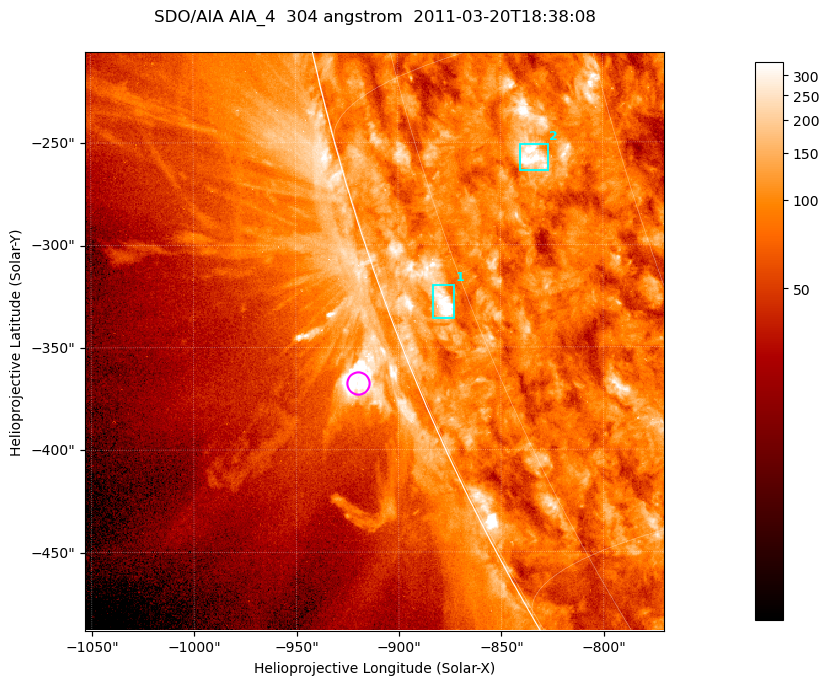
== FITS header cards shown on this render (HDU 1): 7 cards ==
TELESCOP= 'SDO/AIA '           / For AIA: SDO/AIA
INSTRUME= 'AIA_4   '           / For AIA: AIA_ATA1, AIA_ATA2, AIA_ATA3 or AIA_AT
WAVELNTH=                  304 / [angstrom] Wavelength
WAVEUNIT= 'angstrom'           / Wavelength unit: angstrom
DATE-OBS= '2011-03-20T18:38:08.139' / [ISO] Date when observation started; ISO 8
CTYPE1  = 'HPLN-TAN'           / CTYPE1; Typically HPLN
CTYPE2  = 'HPLT-TAN'           / CTYPE2; Typically HPLT

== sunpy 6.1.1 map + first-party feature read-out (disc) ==
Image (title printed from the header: SDO/AIA AIA_4  304 angstrom  2011-03-20T18:38:08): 471 x 471 px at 0.6 arcsec/px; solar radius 964 arcsec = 1606 px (partial field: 1.2% of the solar disc is inside the frame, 44% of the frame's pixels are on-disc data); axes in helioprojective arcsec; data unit not stated in the header (colour bar unlabelled)
Orientation: roll -0.132 deg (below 1 deg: not rotated)
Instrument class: DISC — disc imager (sunpy class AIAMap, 304 A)
Bright regions (active regions / flare kernels): reference = the on-disc median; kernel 5 px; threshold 5 sigma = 147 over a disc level ~85.9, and >= 1.15x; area >= 221 px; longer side >= 6 px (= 3.6 arcsec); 2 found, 2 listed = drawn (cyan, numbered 1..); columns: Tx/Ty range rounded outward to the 2 arcsec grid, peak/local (2 s.f.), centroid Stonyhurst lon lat
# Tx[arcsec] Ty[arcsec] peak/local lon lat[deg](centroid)
1 -884..-872 -336..-320 6.5 -78 -22
2 -840..-826 -264..-250 4.6 -66 -18
Off-limb structures (1.02-1.3 R_sun): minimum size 110 px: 10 found; the strongest spans PA ~110..115 deg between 1.02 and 1.04 R_sun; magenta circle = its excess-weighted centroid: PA ~110 deg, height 1.03 R_sun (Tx ~-920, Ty ~-368 arcsec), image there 3.9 x the reference